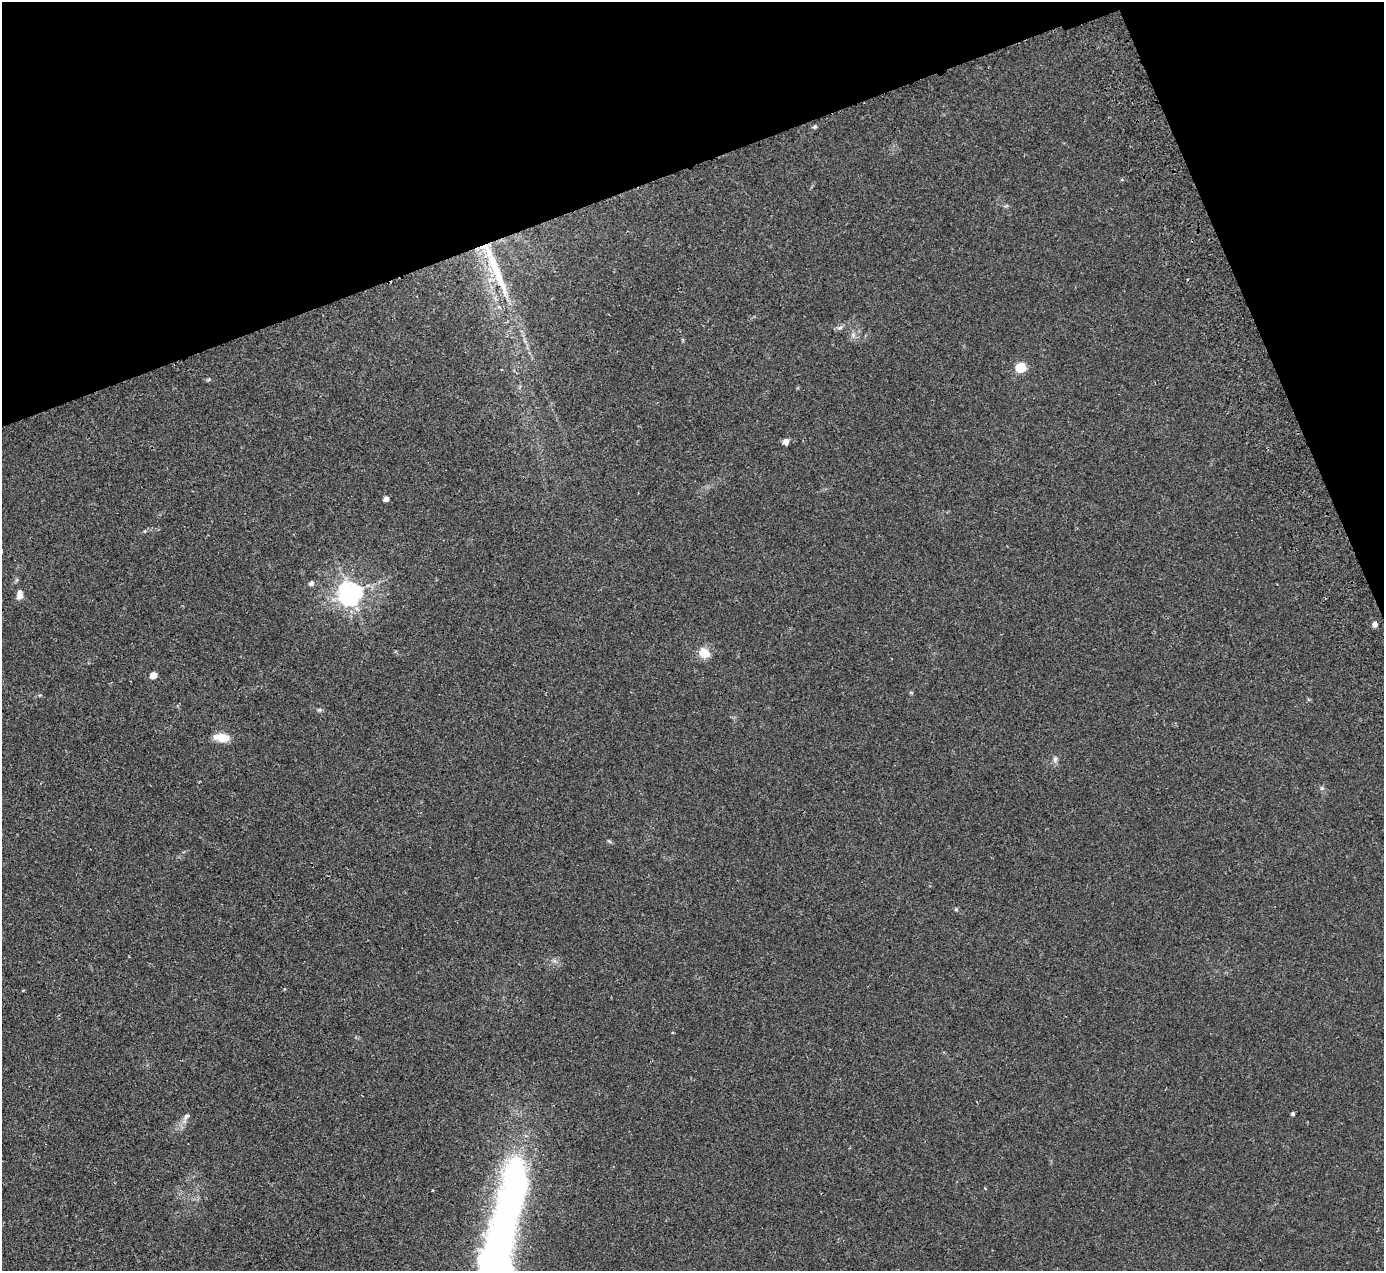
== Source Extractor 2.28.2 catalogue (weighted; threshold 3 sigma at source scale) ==
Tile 3 of 4 x 4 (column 3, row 1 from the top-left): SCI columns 2820-4201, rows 4116-5384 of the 5637 x 5567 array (HDU 1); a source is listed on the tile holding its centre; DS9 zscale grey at full resolution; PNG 1386 x 1273 px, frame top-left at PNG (2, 2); no overlay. Shown black and unused: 18% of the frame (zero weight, under 2 of 3 exposures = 3% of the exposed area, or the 3 px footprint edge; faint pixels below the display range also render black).
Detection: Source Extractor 2.28.2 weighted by HDU 2 'WHT'; one run over the whole footprint, this tile lists its part. Background 0.0185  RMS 0.0063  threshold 0.0286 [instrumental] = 3 sigma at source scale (4.5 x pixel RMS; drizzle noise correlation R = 1.50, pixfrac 1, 0.05/0.05 arcsec/px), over >= 5 px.
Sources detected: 26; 3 inside a brighter object's white glare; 1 cosmic-ray / hot-pixel residue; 1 long thin detection or spike segment (spike, bleed or trail) — not listed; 1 inside a brighter listed object's ellipse — not listed separately; the other 20 listed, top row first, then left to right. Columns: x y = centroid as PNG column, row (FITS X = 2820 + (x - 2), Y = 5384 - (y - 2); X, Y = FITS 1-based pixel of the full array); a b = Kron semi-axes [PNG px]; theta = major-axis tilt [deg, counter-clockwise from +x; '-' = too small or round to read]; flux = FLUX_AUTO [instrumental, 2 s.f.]
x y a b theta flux
815 127 6 5 - 0.95
840 328 8 5 21 1.6
1021 367 6 5 - 35
786 442 7 6 - 2.6
386 499 4 4 - 4.8
311 583 5 5 - 2.4
350 593 8 7 - 500
20 596 6 5 - 6.1
1375 624 5 4 - 3.5
704 653 12 10 -34 8.9
153 675 5 4 - 10
221 737 16 9 -7 9.1
1055 760 9 6 89 1.9
1322 788 6 5 - 1.1
609 841 6 4 -44 0.81
1293 1114 4 4 - 1.1
186 1116 9 5 37 1.7
985 1188 4 3 - 0.54
433 1191 3 3 - 1.1
504 1230 135 35 74 290
Isophote crosses this tile's border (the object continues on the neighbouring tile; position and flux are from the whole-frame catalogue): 1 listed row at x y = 504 1230